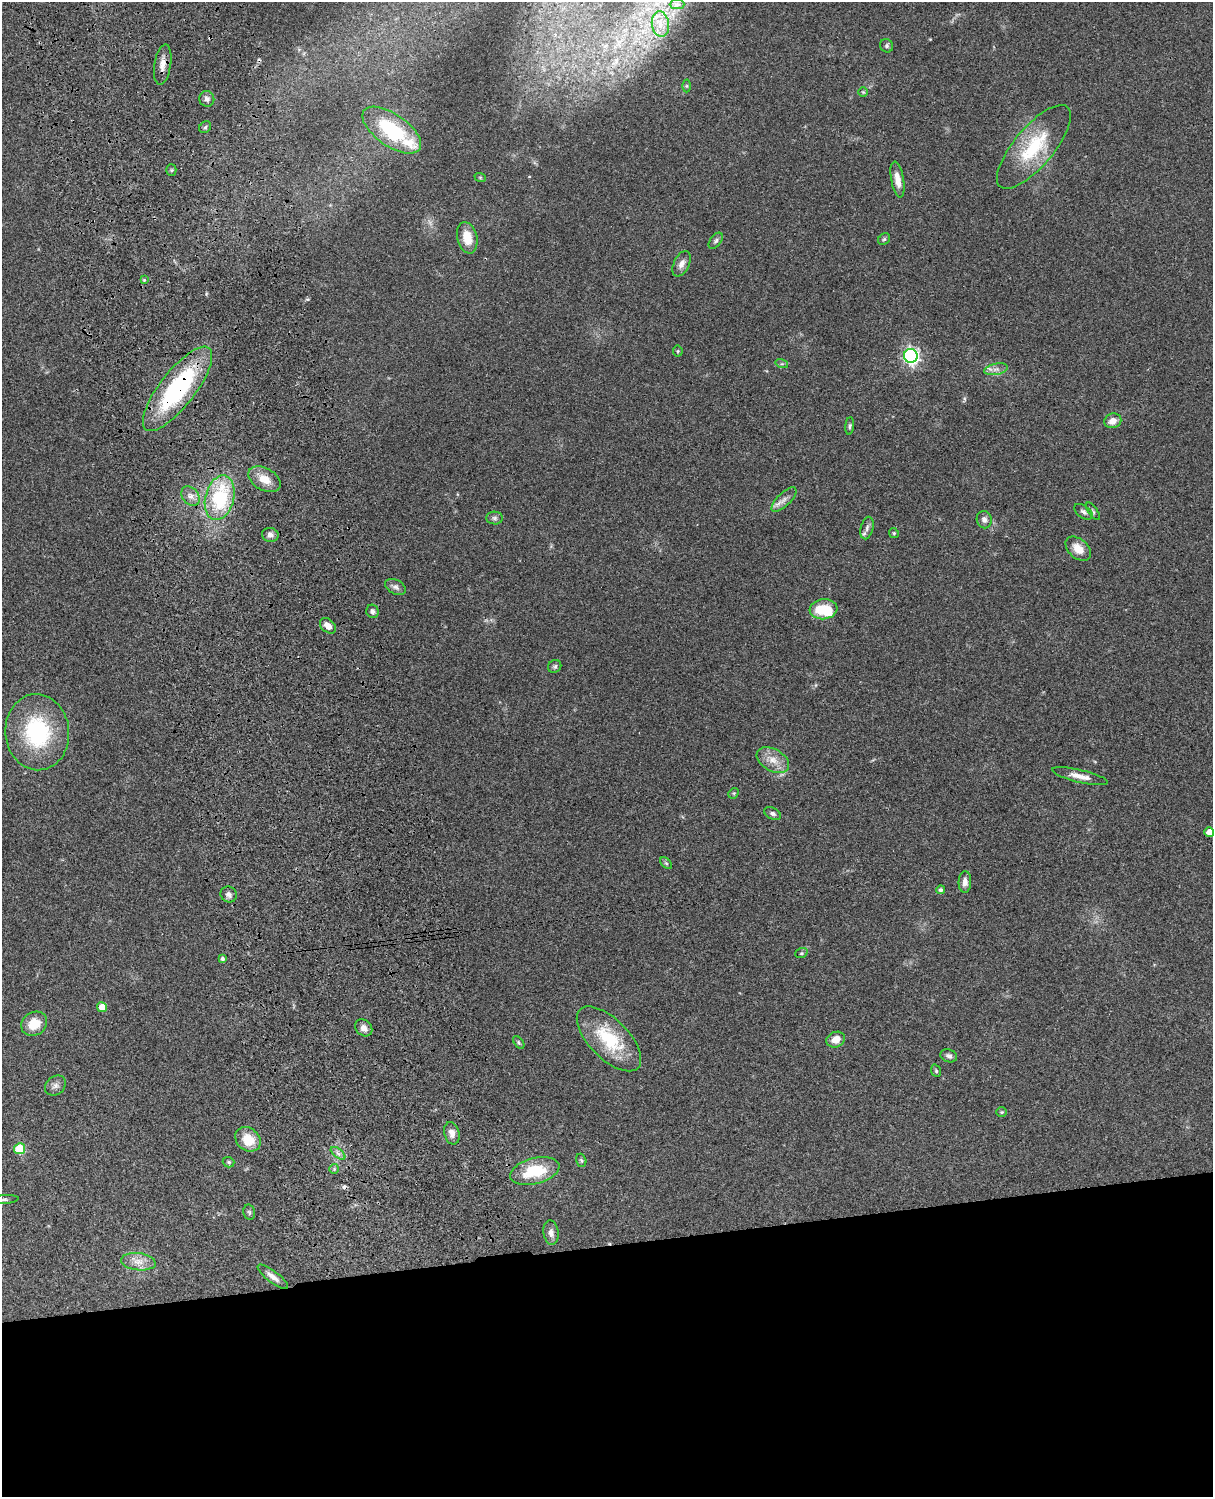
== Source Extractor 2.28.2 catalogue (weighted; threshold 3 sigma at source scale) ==
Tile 11 of 4 x 3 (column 3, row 3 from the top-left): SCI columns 2546-3756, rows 278-1772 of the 5087 x 4928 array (HDU 1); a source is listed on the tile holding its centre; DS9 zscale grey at full resolution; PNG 1215 x 1499 px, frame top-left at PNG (2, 2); each listed source drawn as its Kron ellipse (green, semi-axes under 4 px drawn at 4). Shown black and unused: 17% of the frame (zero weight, under 3 of 4 exposures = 6% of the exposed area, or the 3 px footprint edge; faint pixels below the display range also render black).
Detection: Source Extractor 2.28.2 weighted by HDU 2 'WHT'; one run over the whole footprint, this tile lists its part. Background 0.0804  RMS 0.0059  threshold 0.0263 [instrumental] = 3 sigma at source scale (4.5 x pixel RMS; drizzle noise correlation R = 1.50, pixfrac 1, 0.05/0.05 arcsec/px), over >= 5 px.
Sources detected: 82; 1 inside a brighter object's white glare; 3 cosmic-ray / hot-pixel residue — neither listed nor drawn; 1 inside a brighter listed object's ellipse — not listed separately; the other 77 listed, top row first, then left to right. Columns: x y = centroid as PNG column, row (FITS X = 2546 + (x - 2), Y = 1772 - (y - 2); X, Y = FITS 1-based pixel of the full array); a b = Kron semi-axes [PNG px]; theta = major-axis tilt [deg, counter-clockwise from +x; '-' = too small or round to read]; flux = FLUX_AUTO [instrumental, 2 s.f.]
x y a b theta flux
677 4 7 4 1 1.6
660 24 13 8 -82 6.2
887 46 7 6 - 1.2
163 64 20 8 81 5.2
687 86 6 4 -90 0.86
863 92 5 5 - 0.74
207 99 8 7 - 2.2
205 127 6 5 - 1
392 130 34 16 -35 42
1034 147 52 19 50 34
171 170 5 5 - 0.78
480 177 6 3 -19 0.63
897 179 18 6 -80 6.1
467 238 16 10 -77 9.3
884 239 6 5 - 0.95
716 241 9 5 53 1.4
682 264 13 7 64 3.4
144 280 4 4 - 0.56
678 351 5 5 - 0.7
911 356 7 7 - 190
782 364 6 4 -17 0.81
996 369 12 5 11 2.7
177 389 52 17 52 79
1113 421 9 7 20 4.5
850 426 9 4 85 1.1
264 479 17 11 -29 8.3
191 496 11 8 -50 3.4
220 498 23 14 76 42
784 500 16 6 44 3.5
1093 511 10 4 -55 1.2
1084 512 10 6 -36 1.9
495 518 8 6 0 1.6
984 520 9 7 -77 2.6
867 528 11 6 75 2.3
894 533 5 4 - 0.71
270 535 8 7 - 2.7
1078 549 15 9 -42 7.1
396 587 11 7 -28 2.2
823 609 14 10 6 17
372 611 7 6 - 1.5
328 626 9 6 -41 4
555 666 7 6 - 1.2
37 732 38 32 -84 56
773 760 17 11 -30 7
1080 776 29 6 -13 5.8
734 793 6 4 44 0.75
773 814 9 5 -27 1.6
1209 832 5 4 - 5.3
666 863 7 4 -45 1
965 882 11 6 88 3.1
941 890 4 4 - 1.4
229 894 8 7 - 2.2
801 953 6 4 20 0.8
222 959 3 3 - 1.4
102 1007 5 5 - 7.6
34 1024 13 11 34 10
364 1028 9 7 -42 3.6
609 1039 41 20 -45 31
836 1040 9 7 23 5.9
519 1042 7 4 -54 0.87
949 1056 8 6 -19 1.8
936 1071 6 4 -69 0.82
55 1086 11 9 39 2.7
1002 1112 5 5 - 0.76
452 1133 11 7 -76 3.6
248 1139 14 11 -41 11
20 1149 5 5 - 26
338 1153 8 4 -38 2
581 1160 7 5 -73 0.98
229 1162 6 5 - 1
334 1169 5 5 - 0.83
535 1171 25 13 14 24
4 1200 15 4 5 1.5
249 1212 7 5 -77 1.1
551 1233 12 7 -83 3.1
138 1262 17 8 -7 5.7
273 1277 18 6 -37 3.8
Overlapping masked pixels (flux is a lower limit): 2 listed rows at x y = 163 64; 177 389
Isophote crosses this tile's border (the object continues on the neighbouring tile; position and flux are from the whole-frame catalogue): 1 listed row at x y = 4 1200